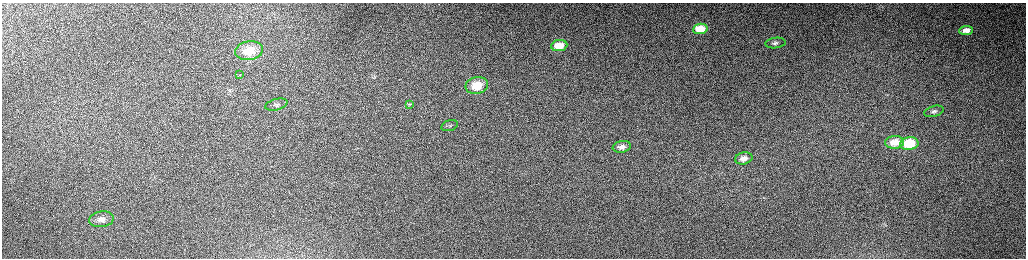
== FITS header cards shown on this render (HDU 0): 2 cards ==
NAXIS1  =                 2048 /fastest changing axis
NAXIS2  =                  512 /next to fastest changing axis

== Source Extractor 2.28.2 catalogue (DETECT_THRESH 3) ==
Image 2048 x 512 px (HDU 0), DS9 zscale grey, zoomed out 1/2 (1 PNG px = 2 x 2 image px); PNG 1028 x 260 px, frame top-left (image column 1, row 511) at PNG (2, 3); each listed source drawn as its Kron ellipse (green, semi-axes under 4 px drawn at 4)
Background 155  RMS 1.5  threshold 4.58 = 3 sigma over >= 5 px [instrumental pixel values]
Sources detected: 17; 1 cannot appear on this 1/2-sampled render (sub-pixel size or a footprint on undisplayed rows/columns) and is neither listed nor drawn; the other 16 listed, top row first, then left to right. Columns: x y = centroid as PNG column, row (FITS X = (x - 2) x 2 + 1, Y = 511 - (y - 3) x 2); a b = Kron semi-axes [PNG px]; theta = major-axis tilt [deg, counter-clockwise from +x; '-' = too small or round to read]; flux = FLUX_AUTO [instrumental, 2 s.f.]
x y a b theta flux
700 29 7 5 8 4700
966 30 7 4 7 1800
775 43 10 5 7 890
559 46 8 5 8 3900
249 51 14 9 9 5800
240 75 2 2 - 1400
477 85 11 8 13 7000
409 104 4 3 - 240
276 105 11 5 15 1300
934 111 10 5 16 1100
449 126 8 5 16 940
895 142 9 6 5 3800
909 143 9 6 8 12000
622 147 9 5 10 1500
744 158 9 6 13 1900
102 219 12 7 9 2300
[1 sub-pixel or undisplayed-footprint detection neither listed nor drawn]